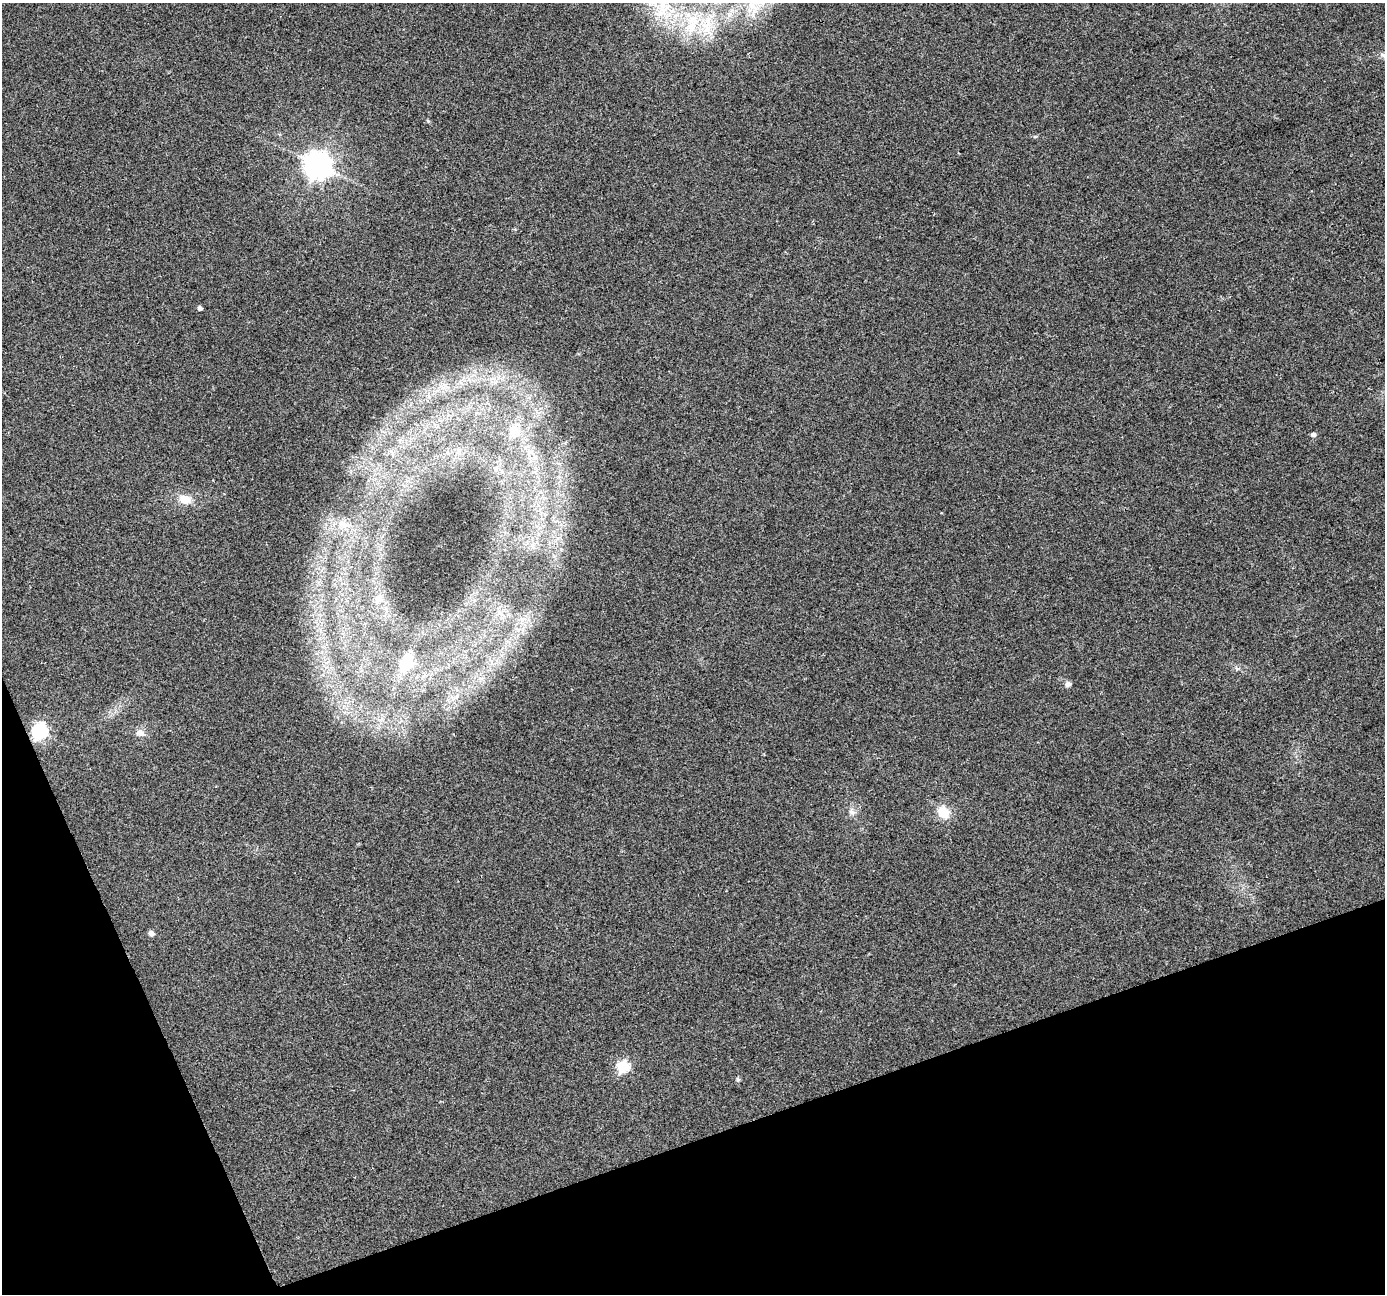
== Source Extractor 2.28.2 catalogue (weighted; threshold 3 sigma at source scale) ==
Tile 14 of 4 x 4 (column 2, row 4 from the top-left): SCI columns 1385-2767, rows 133-1424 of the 5534 x 5378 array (HDU 1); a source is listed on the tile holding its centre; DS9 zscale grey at full resolution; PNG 1387 x 1296 px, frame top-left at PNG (2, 3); no overlay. Shown black and unused: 17% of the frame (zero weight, under 2 of 3 exposures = <1% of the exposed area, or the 3 px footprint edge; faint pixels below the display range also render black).
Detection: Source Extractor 2.28.2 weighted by HDU 2 'WHT'; one run over the whole footprint, this tile lists its part. Background 0.127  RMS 0.0089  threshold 0.0402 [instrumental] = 3 sigma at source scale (4.5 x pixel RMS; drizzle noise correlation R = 1.50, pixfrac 1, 0.0396/0.0396 arcsec/px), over >= 5 px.
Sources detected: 20; all 20 listed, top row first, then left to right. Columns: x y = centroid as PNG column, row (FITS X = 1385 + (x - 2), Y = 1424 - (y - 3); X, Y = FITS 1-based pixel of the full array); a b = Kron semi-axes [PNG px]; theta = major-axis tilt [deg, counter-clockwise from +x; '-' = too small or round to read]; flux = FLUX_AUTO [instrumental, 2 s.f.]
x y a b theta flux
662 6 8 4 -18 3.6
691 28 14 9 -64 10
707 29 7 7 - 4.8
1383 55 9 3 -45 1.8
318 165 9 8 - 1100
200 308 5 4 - 2.4
514 430 7 7 - 24
1313 435 5 5 - 2.9
185 499 15 11 -11 11
343 524 12 9 -54 7.6
378 599 8 4 -53 2.4
406 663 17 11 63 22
1068 684 8 7 - 2.8
40 731 7 7 - 210
140 732 11 9 -30 5.3
852 812 10 6 -58 3.4
943 812 16 13 -48 15
151 933 6 5 - 4.2
623 1066 6 6 - 81
738 1080 6 4 0 1.2
Unlisted compact peaks at least as high as the median listed source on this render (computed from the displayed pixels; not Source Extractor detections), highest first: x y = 428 121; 1035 136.